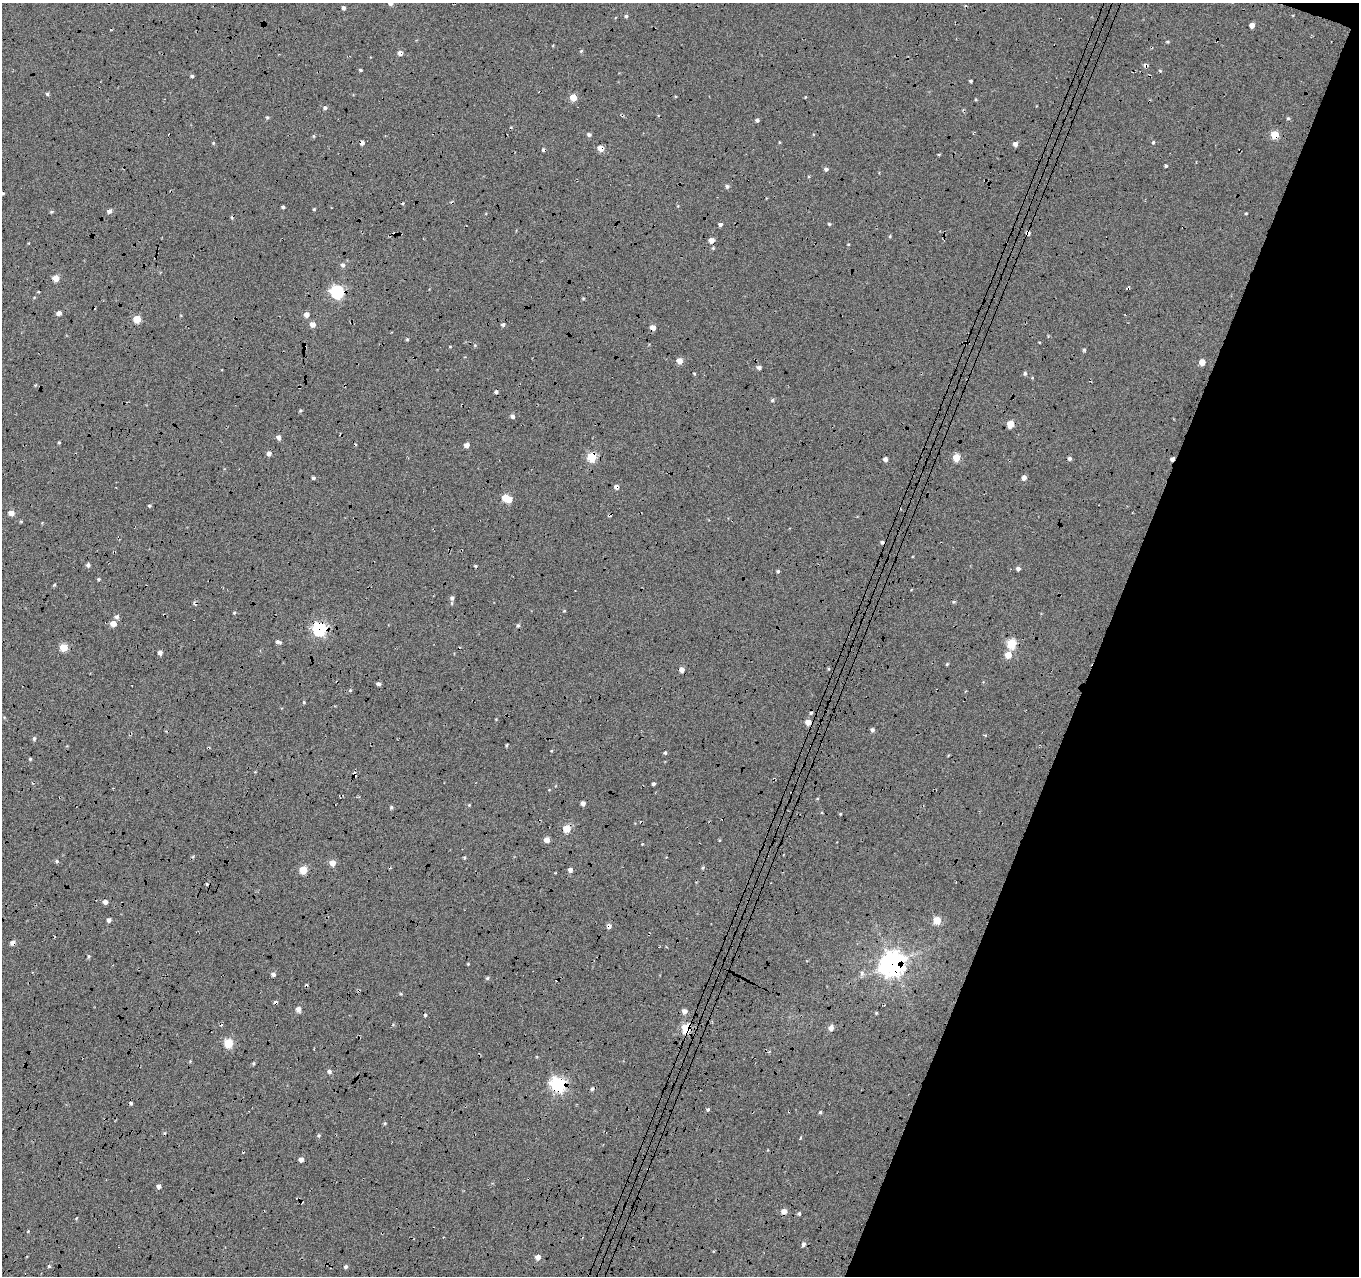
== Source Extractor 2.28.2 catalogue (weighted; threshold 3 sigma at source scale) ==
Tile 8 of 4 x 4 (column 4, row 2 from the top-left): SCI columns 4097-5453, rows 2839-4112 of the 5467 x 5614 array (HDU 1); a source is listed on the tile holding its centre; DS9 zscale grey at full resolution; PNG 1361 x 1278 px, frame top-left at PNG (2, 3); no overlay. Shown black and unused: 20% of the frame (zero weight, under 5 of 17 exposures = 2% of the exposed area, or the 3 px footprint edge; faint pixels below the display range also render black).
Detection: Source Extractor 2.28.2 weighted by HDU 2 'WHT'; one run over the whole footprint, this tile lists its part. Background -0.198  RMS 0.13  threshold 0.535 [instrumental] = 3 sigma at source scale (4.09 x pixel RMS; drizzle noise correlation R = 1.36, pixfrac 0.8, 0.0396/0.0396 arcsec/px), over >= 5 px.
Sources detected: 182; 21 cosmic-ray / hot-pixel residue — not listed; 1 inside a brighter listed object's ellipse — not listed separately; the other 160 listed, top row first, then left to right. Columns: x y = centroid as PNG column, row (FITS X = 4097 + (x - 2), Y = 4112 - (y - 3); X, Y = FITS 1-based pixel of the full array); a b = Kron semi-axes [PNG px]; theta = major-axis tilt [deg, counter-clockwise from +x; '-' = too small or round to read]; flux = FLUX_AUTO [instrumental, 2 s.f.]
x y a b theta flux
391 3 5 5 - 71
343 8 4 3 - 30
626 16 4 4 - 19
1252 25 4 4 - 92
1167 42 5 3 - 12
581 51 5 3 - 13
400 53 5 5 - 49
1146 65 6 5 - 30
360 70 4 3 - 17
1160 70 5 3 - 11
192 76 4 3 - 20
971 81 3 3 - 18
47 94 4 4 - 19
573 98 5 4 - 200
325 108 5 4 - 22
267 117 5 4 - 16
1288 118 5 4 - 16
757 120 5 4 - 22
589 135 5 4 - 27
1275 135 5 5 - 290
314 136 6 4 -89 12
779 142 4 3 - 9.4
1153 142 5 4 - 16
213 143 4 3 - 10
362 143 5 5 - 31
1015 144 5 4 - 52
601 148 4 4 - 140
939 154 5 3 - 11
1166 166 3 3 - 14
826 169 5 5 - 27
727 186 5 5 - 26
283 207 3 3 - 18
314 209 3 3 - 12
109 211 5 4 - 45
52 212 5 4 - 14
1246 213 3 3 - 10
720 224 4 4 - 35
829 224 4 4 - 13
1028 233 4 4 - 35
890 236 4 4 - 13
711 240 5 5 - 78
848 244 4 2 - 9.3
343 265 6 5 - 30
56 278 5 5 - 160
1128 289 4 3 - 22
337 292 6 6 - 1700
59 313 5 4 - 48
306 315 5 5 - 76
137 319 5 5 - 260
313 324 5 5 - 87
503 324 5 4 - 28
653 328 4 4 - 81
407 339 4 4 - 13
679 361 5 5 - 100
1202 362 5 4 - 130
759 367 4 4 - 43
694 373 4 3 - 9.3
1025 373 5 5 - 20
496 392 4 3 - 22
772 400 4 4 - 17
300 410 4 3 - 15
512 416 5 4 - 33
1010 424 5 5 - 240
279 437 4 4 - 52
59 442 3 3 - 11
467 445 4 4 - 70
269 453 6 5 - 35
592 457 5 5 - 570
956 458 5 5 - 270
885 459 4 4 - 44
1069 459 5 4 - 25
1172 459 4 3 - 39
313 478 4 3 - 19
1024 478 4 4 - 57
616 487 4 4 - 36
505 498 5 4 - 190
149 506 4 3 - 16
11 513 5 4 - 91
882 542 4 4 - 22
88 565 5 4 - 31
1018 568 4 4 - 40
778 571 4 4 - 16
99 579 4 4 - 14
54 585 4 3 - 14
452 598 7 6 - 31
564 611 4 3 - 9.3
234 613 4 3 - 13
117 617 6 5 - 33
113 624 5 5 - 140
518 626 5 4 - 17
319 629 6 6 - 1900
278 642 7 4 -23 27
1011 643 5 5 - 550
63 647 5 5 - 290
160 653 4 4 - 48
1008 655 5 5 - 180
947 664 4 3 - 13
828 669 5 3 - 11
682 670 4 4 - 71
379 684 4 4 - 31
350 690 4 4 - 13
304 702 4 4 - 12
808 722 5 5 - 110
872 730 4 4 - 31
34 739 5 4 - 20
506 745 4 3 - 13
551 751 3 3 - 9.9
665 753 5 4 - 18
948 755 4 3 - 9.9
30 759 4 4 - 14
354 774 7 3 -74 23
653 784 3 3 - 21
583 803 4 4 - 53
469 805 4 4 - 10
391 807 4 4 - 20
840 814 3 3 - 9.4
567 829 5 5 - 270
547 840 5 5 - 80
464 857 4 3 - 14
57 861 5 4 - 16
332 863 5 5 - 130
703 868 5 4 - 16
303 870 5 5 - 300
570 870 5 4 - 48
105 902 4 4 - 51
109 920 4 4 - 36
937 920 5 5 - 310
609 926 5 5 - 43
13 943 5 4 - 58
89 956 5 3 - 16
468 964 3 3 - 9.8
892 964 9 8 - 12000
862 973 7 6 - 32
273 974 5 4 - 35
487 978 5 4 - 17
298 1009 5 5 - 60
685 1011 5 5 - 57
876 1013 4 3 - 12
687 1028 5 5 - 750
831 1028 6 5 - 69
228 1043 5 5 - 570
254 1063 4 4 - 13
329 1071 5 5 - 35
558 1084 7 6 - 2500
592 1089 5 5 - 24
131 1103 4 3 - 18
708 1109 4 4 - 19
820 1112 4 4 - 17
385 1123 4 3 - 13
319 1135 5 5 - 17
800 1138 4 3 - 11
301 1159 5 4 - 47
159 1186 5 4 - 38
784 1211 5 5 - 88
799 1213 4 4 - 20
28 1231 5 3 - 9.5
803 1244 6 5 - 31
538 1257 5 4 - 71
49 1266 4 4 - 16
346 1267 4 4 - 29
Overlapping masked pixels (flux is a lower limit): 21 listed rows (the first 20) at x y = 1146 65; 1275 135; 362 143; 601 148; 1028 233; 1128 289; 337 292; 653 328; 592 457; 1172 459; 616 487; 882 542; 319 629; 808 722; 354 774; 567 829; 609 926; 13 943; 892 964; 687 1028
Isophote crosses this tile's border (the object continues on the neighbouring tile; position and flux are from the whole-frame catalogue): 1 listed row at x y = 391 3